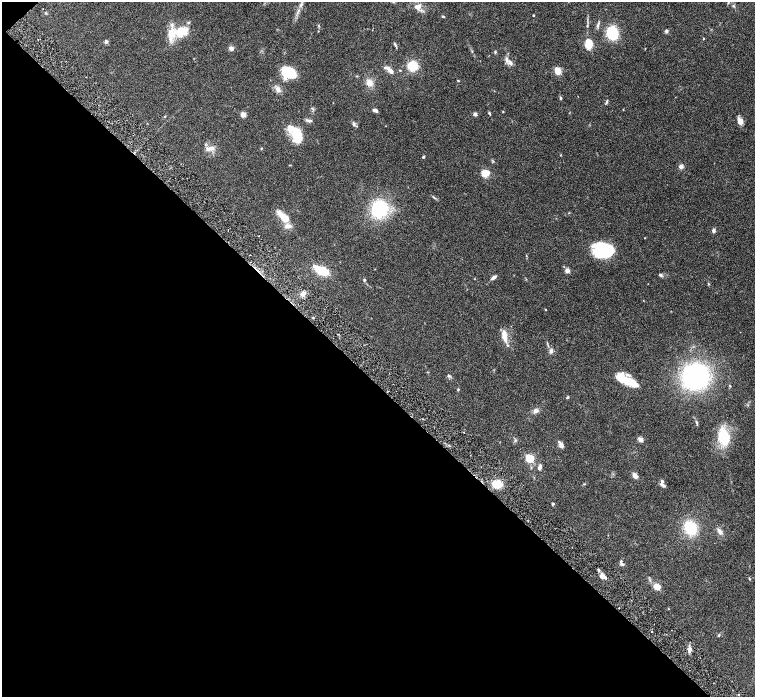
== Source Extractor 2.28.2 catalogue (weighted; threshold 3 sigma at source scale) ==
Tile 9 of 4 x 4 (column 1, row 3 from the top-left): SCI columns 5-1510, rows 1695-3084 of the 6028 x 6026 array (HDU 1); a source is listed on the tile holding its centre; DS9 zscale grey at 2 x 2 block average (1 PNG px = mean of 2 x 2 image px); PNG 757 x 699 px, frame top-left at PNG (2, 2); no overlay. Shown black and unused: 45% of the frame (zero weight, under 3 of 6 exposures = <1% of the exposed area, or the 3 px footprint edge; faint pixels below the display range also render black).
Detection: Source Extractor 2.28.2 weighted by HDU 2 'WHT'; one run over the whole footprint, this tile lists its part. Background 0.0806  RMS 0.0041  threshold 0.0169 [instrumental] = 3 sigma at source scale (4.09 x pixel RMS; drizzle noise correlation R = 1.36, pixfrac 0.8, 0.05/0.05 arcsec/px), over >= 5 px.
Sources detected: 98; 1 inside a brighter object's white glare — not listed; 11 inside a brighter listed object's ellipse — not listed separately; the other 86 listed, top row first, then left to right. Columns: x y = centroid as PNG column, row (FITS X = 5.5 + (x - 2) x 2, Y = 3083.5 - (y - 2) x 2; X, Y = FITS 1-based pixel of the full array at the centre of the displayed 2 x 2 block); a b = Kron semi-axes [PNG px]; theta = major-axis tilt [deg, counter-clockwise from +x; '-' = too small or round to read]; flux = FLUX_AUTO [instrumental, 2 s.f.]
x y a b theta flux
301 5 7 3 68 2.5
418 6 9 6 20 5.2
733 6 4 2 - 0.77
533 15 2 2 - 0.92
443 17 4 3 - 0.77
598 24 6 3 71 1.5
182 31 18 11 18 21
666 31 4 4 - 1.7
612 33 10 8 -74 39
703 39 3 2 - 0.48
106 42 4 4 - 2.1
589 44 11 9 -86 11
395 45 6 3 -59 1.2
231 48 5 4 - 3.3
510 62 7 4 -47 3.9
413 66 6 5 - 29
390 70 12 4 -44 5.5
400 70 3 2 - 0.57
558 71 6 5 - 10
289 72 9 7 -27 35
458 80 3 2 - 0.57
369 83 9 8 - 6.1
278 89 8 6 -60 3.9
560 98 4 3 - 1
606 102 7 3 67 1.3
375 110 6 3 -25 3.1
489 113 4 3 - 0.87
475 114 4 4 - 2.2
243 115 3 3 - 15
165 117 3 2 - 0.44
309 120 11 3 -6 1.8
740 121 8 6 -55 4.9
354 124 6 4 -73 1.8
297 134 18 10 -75 23
211 148 8 5 15 4.9
261 148 3 2 - 0.53
423 157 3 3 - 0.93
681 166 4 4 - 3.4
485 173 7 6 - 12
434 197 7 2 -42 1.1
379 209 12 11 - 65
283 217 18 6 -42 13
713 230 5 4 - 1.8
645 238 2 2 - 0.38
605 250 16 12 7 64
314 266 3 3 - 3.2
567 270 5 4 - 3.8
322 271 8 5 -25 36
660 275 5 3 - 1.5
494 277 7 3 33 2.5
474 279 2 2 - 0.3
364 280 3 3 - 0.79
303 294 7 5 47 3.9
545 309 3 2 - 0.51
504 334 5 4 - 7.2
505 338 12 5 -84 6.4
551 351 6 5 - 2.2
449 376 6 4 -10 1.4
695 376 19 18 - 170
627 380 18 10 -23 17
458 389 3 3 - 0.76
567 397 4 3 - 0.96
535 411 7 5 37 2.9
696 422 4 3 - 0.95
724 437 17 11 -78 31
640 439 3 2 - 16
515 440 3 2 - 0.81
561 444 7 5 -81 3.1
530 458 3 3 - 60
540 467 7 4 72 2.9
635 475 5 3 - 6.5
497 484 7 5 -3 19
584 484 3 2 - 0.54
662 485 8 3 -33 2.3
553 504 3 3 - 1.2
690 528 9 7 -55 42
720 531 10 4 -62 3.5
622 564 7 4 -38 1.9
598 570 3 3 - 0.94
605 577 6 3 -53 2.8
749 578 4 2 - 0.68
657 587 3 3 - 26
619 608 2 2 - 0.41
651 631 2 2 - 0.73
719 635 4 3 - 0.91
690 649 6 4 80 3.9
Diffuse or blended objects may show on this block-average render without a row.